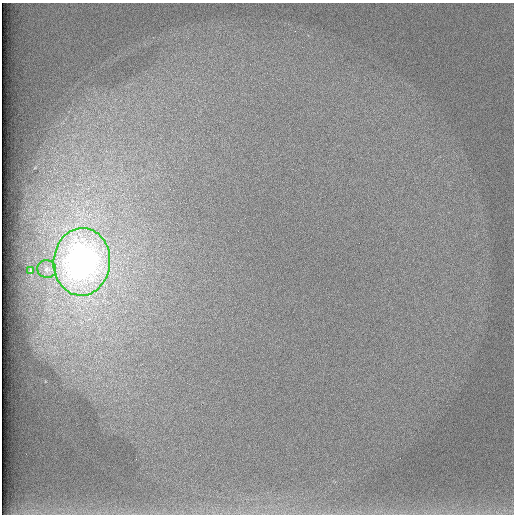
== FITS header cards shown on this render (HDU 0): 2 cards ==
NAXIS1  =                  512 /
NAXIS2  =                  512 /

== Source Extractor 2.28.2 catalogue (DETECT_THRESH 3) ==
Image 512 x 512 px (HDU 0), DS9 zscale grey, 1 PNG px = 1 image px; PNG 516 x 516 px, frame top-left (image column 1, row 512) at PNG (2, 3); each listed source drawn as its Kron ellipse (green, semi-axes under 4 px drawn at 4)
Background 97.8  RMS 2.8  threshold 8.43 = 3 sigma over >= 5 px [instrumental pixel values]
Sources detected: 3; all 3 listed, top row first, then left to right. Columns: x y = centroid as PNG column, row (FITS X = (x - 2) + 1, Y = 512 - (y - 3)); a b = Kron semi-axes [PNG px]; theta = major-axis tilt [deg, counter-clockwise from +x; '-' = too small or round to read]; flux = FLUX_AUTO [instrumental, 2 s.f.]
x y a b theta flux
82 262 34 28 86 91000
47 269 9 9 - 950
31 271 3 3 - 250